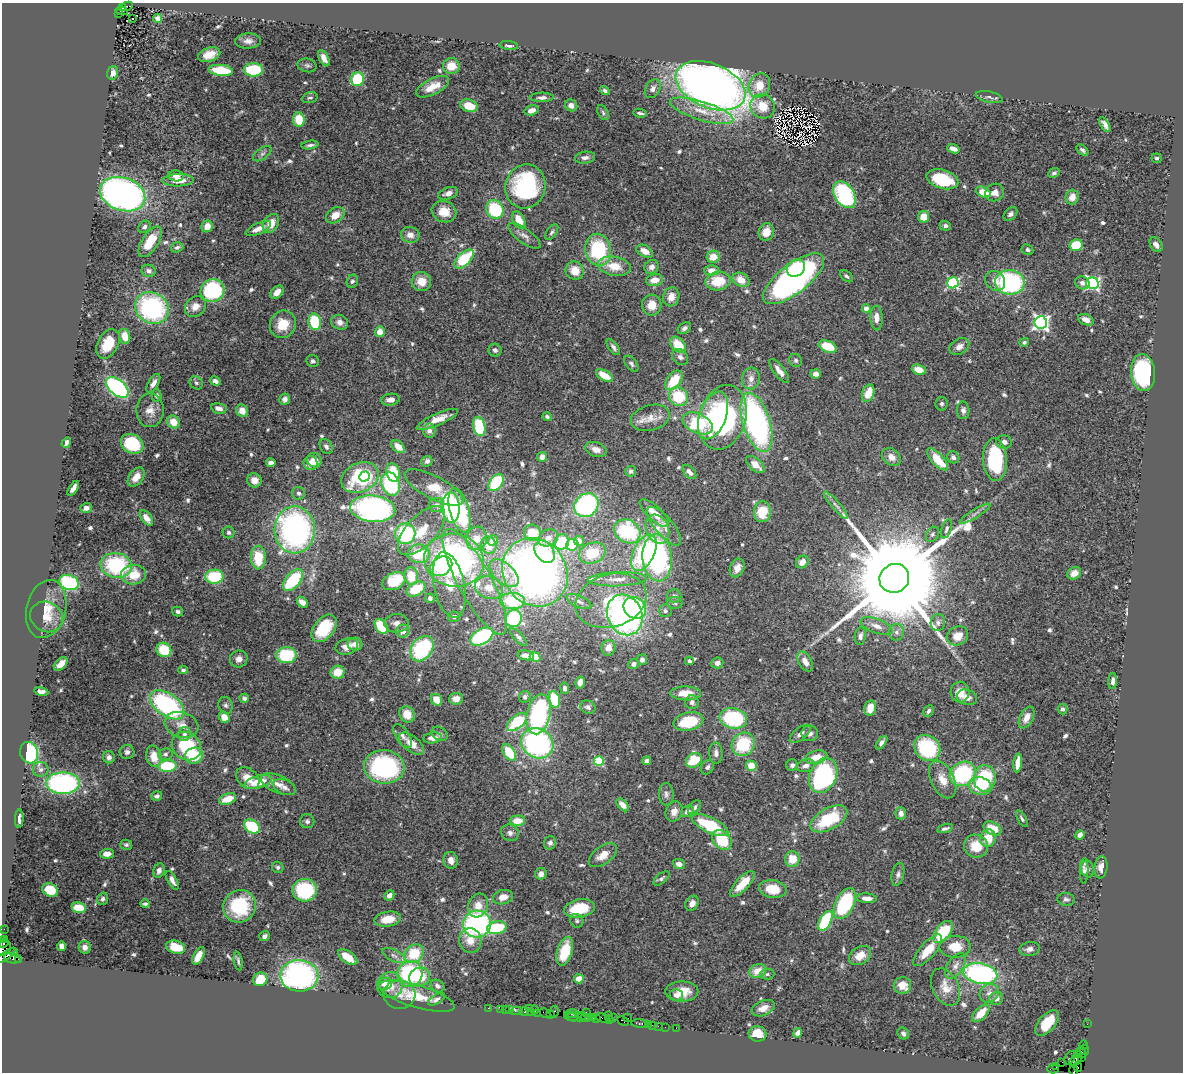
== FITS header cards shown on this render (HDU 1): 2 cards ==
NAXIS1  =                 1181
NAXIS2  =                 1070

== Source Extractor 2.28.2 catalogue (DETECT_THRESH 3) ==
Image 1181 x 1070 px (HDU 1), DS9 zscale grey, 1 PNG px = 1 image px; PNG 1185 x 1074 px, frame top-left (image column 1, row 1070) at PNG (2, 3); each listed source drawn as its Kron ellipse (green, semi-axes under 4 px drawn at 4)
Background 2.72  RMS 0.049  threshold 0.147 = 3 sigma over >= 5 px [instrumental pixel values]
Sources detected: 642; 3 with non-positive FLUX_AUTO (blend fragments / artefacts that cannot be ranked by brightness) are neither listed nor drawn; of the other 639, the 500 brightest by FLUX_AUTO listed and drawn (139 fainter detections omitted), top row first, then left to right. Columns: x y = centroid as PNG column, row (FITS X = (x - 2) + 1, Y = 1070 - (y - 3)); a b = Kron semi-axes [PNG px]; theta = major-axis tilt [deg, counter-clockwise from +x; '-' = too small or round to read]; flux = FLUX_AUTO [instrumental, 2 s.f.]
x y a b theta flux
127 6 6 4 26 820
123 7 3 2 - 250
121 11 6 3 -13 860
119 14 3 2 - 530
133 18 3 3 - 8.7
158 18 4 4 - 20
248 41 13 7 3 19
509 46 9 4 -6 13
209 55 11 6 18 34
324 58 9 4 -63 21
307 65 9 6 -13 9.1
451 66 8 8 - 53
221 70 12 5 -6 110
253 70 9 6 1 180
113 73 7 5 74 23
358 79 7 6 - 160
759 85 12 10 64 64
710 86 36 22 -22 3500
433 87 18 8 26 55
653 89 10 7 59 14
605 91 5 4 - 7.6
542 97 11 4 1 13
989 97 14 5 -12 11
310 98 8 5 15 7.8
571 105 6 5 - 17
469 106 9 6 -18 73
762 106 12 12 - 61
532 110 7 5 17 24
702 111 33 9 -17 69
603 113 8 5 -64 7.5
640 113 7 2 -11 7.3
299 120 7 6 - 82
1105 125 8 4 -60 14
310 145 9 3 8 10
953 149 6 4 -20 23
1082 150 7 4 -40 8.3
262 154 10 5 36 11
585 158 10 6 8 14
1157 158 5 5 - 8.2
1054 173 6 4 25 8.1
176 176 8 5 -3 16
942 179 16 9 -16 160
178 180 16 6 2 38
525 186 22 20 74 420
983 192 8 5 -21 54
995 192 9 8 - 28
448 193 10 5 19 19
123 194 23 16 -19 1500
844 195 15 9 -59 410
1072 197 7 6 - 33
495 209 9 8 - 200
444 212 12 10 -21 53
1010 214 8 5 46 9.1
335 215 10 7 33 39
924 217 6 5 - 39
519 220 9 6 -62 53
271 223 10 7 58 46
207 226 6 5 - 34
945 226 5 5 - 9.3
144 227 7 5 40 10
258 229 14 5 25 27
552 232 9 5 55 8.1
766 232 9 7 73 36
410 235 9 8 - 25
524 236 19 7 -37 21
150 242 17 8 57 73
1076 245 7 6 - 110
1156 245 8 5 -58 14
177 247 6 5 - 7.8
598 250 16 13 -78 250
1027 250 6 5 - 8.9
645 251 9 5 -30 29
713 257 6 6 - 43
464 259 12 6 44 180
614 266 16 9 -10 68
652 267 7 6 - 19
796 268 9 8 - 130
711 270 7 5 1 24
149 271 7 6 - 13
575 271 9 8 - 53
846 276 7 4 -43 7.8
794 279 37 14 38 1000
654 280 8 6 11 34
741 280 9 6 -28 40
352 281 7 5 67 8
718 281 12 9 10 89
995 281 10 9 - 24
421 282 10 9 - 44
1010 282 15 12 -6 490
953 283 6 5 - 400
1082 283 7 6 - 16
1092 283 6 6 - 680
212 291 12 11 - 330
277 292 7 5 43 30
671 297 9 8 - 32
652 305 10 10 - 44
195 307 11 9 48 27
152 308 17 15 -30 470
866 309 4 4 - 37
877 318 12 6 -88 28
1086 320 8 5 -22 24
315 322 8 6 -78 200
340 322 8 7 - 17
1041 322 6 6 - 1100
283 324 14 12 61 71
684 328 7 5 35 9.6
380 332 5 5 - 35
125 336 7 5 -78 43
1024 342 5 4 - 7.4
108 344 16 10 61 71
678 345 9 6 -47 75
959 346 10 7 30 23
613 347 9 4 -53 11
828 347 9 5 -20 82
495 350 6 6 - 11
680 357 9 7 -44 13
796 360 7 6 - 7.7
313 361 6 6 - 9.3
631 364 9 5 -53 8.9
919 370 7 5 -20 42
779 371 14 5 -52 23
1143 373 18 12 -84 500
816 374 5 4 - 17
604 375 9 5 -29 57
751 378 11 9 82 24
674 380 11 7 51 87
215 381 5 4 - 15
153 383 10 5 60 19
196 383 7 6 - 8.3
117 387 13 7 -40 570
868 393 9 6 71 57
157 395 6 5 - 8.6
678 396 10 9 - 130
285 399 6 5 - 14
390 400 9 6 8 21
942 404 7 6 - 8
219 408 8 5 -13 22
150 410 17 13 90 39
963 410 9 6 -89 13
242 411 6 5 - 36
713 415 25 13 70 190
547 417 4 4 - 8.5
722 417 33 23 73 540
650 418 20 12 15 42
437 419 22 6 24 47
173 422 7 6 - 47
756 422 31 13 -72 840
697 423 16 9 -25 260
479 426 10 6 -79 180
429 431 7 6 - 14
1004 442 8 6 -2 15
66 443 5 4 - 13
132 444 12 9 -29 180
326 446 8 5 -59 9.6
398 447 7 5 -42 39
596 449 11 7 -17 24
542 457 5 4 - 25
891 457 10 8 -39 26
953 457 6 5 - 11
937 459 14 6 -47 88
314 460 7 7 - 34
995 460 21 12 -87 270
427 461 5 5 - 10
271 463 4 4 - 17
311 463 7 7 - 32
755 465 11 6 -41 36
631 471 5 5 - 9.6
689 472 8 5 -47 14
393 473 9 6 -74 110
365 476 5 4 - 68
136 477 11 7 53 39
360 477 19 14 27 290
254 480 7 7 - 30
496 482 10 6 53 140
391 484 12 9 -71 290
434 487 32 11 -28 75
73 488 8 4 57 18
299 493 6 6 - 8.6
437 505 7 7 - 15
586 505 13 11 43 430
836 505 17 4 -49 14
451 507 15 9 -88 450
86 508 6 5 - 19
373 509 22 13 -5 1000
459 510 23 9 -75 310
762 512 10 8 86 100
654 513 19 7 -43 50
975 514 18 3 32 14
146 518 8 5 -53 33
664 526 24 9 -50 34
657 529 15 11 -67 42
946 529 10 5 72 11
295 530 23 20 -88 960
421 531 30 14 47 96
627 531 14 11 -32 310
229 532 6 6 - 8.6
532 533 8 8 - 70
405 534 10 10 - 290
932 534 8 6 57 8.1
476 538 12 10 73 38
548 538 10 8 27 21
493 540 5 5 - 17
579 541 5 5 - 26
562 542 7 7 - 130
489 545 9 7 -66 42
572 545 6 6 - 110
545 552 12 9 -53 73
592 553 14 10 20 120
644 553 19 10 64 360
419 554 11 9 -7 150
258 558 12 7 -89 98
657 558 23 14 -85 600
454 560 30 26 -12 1000
802 562 7 5 46 28
116 565 16 12 -11 300
441 566 12 9 34 150
737 568 10 7 66 25
535 572 35 31 -56 1800
504 573 18 9 -42 41
1074 573 7 5 32 25
134 575 12 10 2 76
411 576 9 7 -82 85
214 577 9 7 3 170
894 578 15 14 - 130000
617 579 29 7 2 45
293 580 13 7 49 190
394 581 12 8 26 130
69 582 10 7 -19 320
475 582 59 17 -61 140
449 585 33 15 -78 77
489 588 14 11 -20 38
416 589 10 6 27 110
674 596 7 6 - 8.8
430 598 5 4 - 9.7
512 601 12 8 1 170
579 601 13 5 -24 15
611 601 36 26 17 240
302 602 6 4 -43 21
675 603 7 6 - 8.4
635 608 12 10 -42 310
46 609 29 19 77 81
665 611 6 6 - 8.8
177 612 5 5 - 8.7
625 615 21 17 -67 860
47 617 17 15 -29 49
454 617 6 5 - 8.1
514 618 9 8 - 230
396 623 12 9 3 21
938 623 8 7 - 14
381 626 8 5 -55 130
877 626 17 7 -20 29
324 628 16 10 51 130
403 631 7 6 - 25
896 632 8 7 - 13
482 636 12 7 29 350
860 636 9 5 81 12
957 636 11 9 26 48
518 637 11 4 -47 9.1
355 644 7 6 - 23
347 647 11 7 17 25
608 648 8 7 - 24
422 649 14 10 53 290
164 650 7 7 - 120
286 655 10 8 0 160
526 655 8 4 -10 27
535 657 5 4 - 80
239 659 9 8 - 22
642 660 5 5 - 11
689 661 4 4 - 13
805 662 11 6 -61 27
717 663 6 5 - 14
61 664 8 5 42 30
634 664 5 5 - 12
183 670 4 4 - 8.3
338 672 7 6 - 53
1113 681 8 4 87 15
580 682 6 4 75 15
565 688 6 4 -82 12
41 692 7 4 -10 18
960 692 10 9 - 47
686 693 15 7 -1 60
525 697 6 5 - 9.6
967 697 10 7 -17 24
244 698 5 4 - 10
456 699 7 6 - 23
554 699 8 5 -73 150
436 700 6 5 - 51
692 702 7 7 - 13
167 705 19 11 -35 480
226 705 8 7 - 9.1
588 707 8 6 -23 12
870 708 8 5 77 39
1062 709 5 5 - 8
928 711 6 4 63 8.8
407 714 8 7 - 52
539 714 20 11 78 470
224 717 6 5 - 37
1027 717 11 6 64 30
733 718 14 10 -11 260
688 721 15 9 13 120
517 722 11 6 40 190
181 725 17 12 -18 44
810 733 8 7 - 15
184 734 7 6 - 12
440 734 9 6 -33 10
800 734 12 6 38 18
403 736 13 6 -56 14
433 738 9 5 7 27
537 743 16 14 -34 640
881 743 8 4 53 13
411 744 15 7 -39 42
743 744 12 11 - 170
186 746 15 13 -40 210
927 748 14 12 -47 250
127 752 7 7 - 11
509 752 9 5 -55 110
29 753 11 9 -73 310
716 753 10 6 -86 14
165 754 7 5 4 9.2
154 756 11 8 -79 52
194 756 9 8 - 99
109 757 6 5 - 12
816 757 11 6 13 54
694 760 8 7 - 120
599 761 5 5 - 220
647 761 4 4 - 14
1018 763 9 4 83 43
792 765 6 6 - 10
806 765 9 6 15 17
167 766 9 6 2 160
751 766 6 5 - 73
384 767 20 16 -5 440
707 767 8 6 54 8.8
41 769 7 7 - 11
963 774 13 11 34 290
823 776 18 13 65 580
248 778 13 9 -40 50
985 778 13 11 89 230
943 780 20 11 -63 48
258 782 14 6 17 80
63 783 17 11 1 580
278 784 19 8 -24 29
980 786 11 9 -14 96
284 787 12 7 -23 15
666 794 11 7 -87 12
157 796 5 4 - 9.7
228 799 9 5 19 55
623 805 8 4 -45 25
695 807 8 5 51 8.2
687 811 7 5 35 20
674 812 10 8 69 25
901 813 6 5 - 19
19 819 9 3 89 11
829 819 20 10 29 200
1022 819 9 4 -61 7.3
307 821 7 7 - 9.4
517 821 7 5 2 50
710 825 20 7 -26 200
252 827 9 6 -32 170
945 828 8 3 16 8.3
993 829 9 6 -27 58
510 833 9 8 - 13
1080 835 5 4 - 17
988 838 9 7 72 61
722 840 11 8 -47 150
550 843 7 6 - 12
126 845 6 5 - 7.9
976 846 12 11 - 69
107 854 7 5 3 26
603 855 16 9 36 42
792 859 7 7 - 56
451 860 8 7 - 24
679 864 6 5 - 18
278 867 6 5 - 7.7
1101 867 11 6 83 24
1087 869 8 6 -69 11
159 871 7 5 69 14
1084 871 13 4 89 12
541 874 6 5 - 16
898 874 11 6 78 12
661 878 9 5 39 8.5
172 880 10 4 -60 19
742 884 16 6 46 67
773 889 14 9 -7 72
50 890 8 6 -24 100
305 890 12 11 - 240
389 895 5 4 - 20
503 897 10 7 14 33
867 898 10 5 -3 24
103 899 6 5 - 9.4
1066 899 9 6 -6 10
692 903 8 6 59 21
145 904 5 4 - 8.1
845 904 16 9 64 290
478 905 12 9 65 39
239 906 17 15 50 230
79 908 7 5 -11 84
579 909 15 9 10 140
388 919 13 7 9 53
577 921 7 6 - 7.8
825 921 11 5 62 250
477 924 14 13 - 610
497 928 10 6 11 140
4 929 2 2 - 46
943 932 13 7 53 150
264 936 5 5 - 11
3 939 3 2 - 110
470 941 12 11 - 44
4 943 5 3 - 250
62 946 4 4 - 20
85 947 6 6 - 16
176 947 10 6 -17 92
955 947 15 11 1 60
3 948 8 7 - 890
1029 949 10 7 10 15
928 950 20 7 49 65
14 951 2 2 - 740
565 951 15 7 73 130
414 954 10 8 43 130
394 955 12 5 -27 14
6 956 11 3 35 700
198 956 10 5 63 39
860 956 12 8 31 45
348 957 11 5 -36 59
12 958 8 5 -11 260
19 959 3 2 - 780
238 961 9 4 -81 7.6
956 966 14 8 56 22
758 971 8 7 - 47
410 974 13 12 - 340
767 974 7 5 2 7.5
980 974 17 10 -10 590
299 976 19 16 -2 830
420 977 11 9 25 74
260 979 7 6 - 78
579 979 5 4 - 38
385 984 7 6 - 19
390 985 13 13 - 52
437 986 7 5 -34 11
902 986 9 8 - 34
945 987 20 13 -65 41
682 991 16 10 0 59
989 993 10 8 40 18
399 995 16 14 -4 34
676 995 7 6 - 14
417 996 39 11 -17 100
996 998 7 6 - 21
436 999 9 4 29 10
488 1008 2 2 - 29
529 1008 2 2 - 120
763 1008 12 7 22 30
500 1009 2 2 - 75
506 1010 3 2 - 110
510 1010 3 3 - 430
534 1010 4 3 - 320
517 1011 6 3 -3 76
524 1012 4 3 - 410
530 1012 3 2 - 160
554 1012 6 3 82 420
586 1012 2 2 - 140
537 1013 3 2 - 230
545 1013 6 3 -32 370
981 1013 11 5 44 51
551 1014 3 2 - 170
572 1014 7 3 -3 760
583 1015 3 2 - 530
608 1015 3 2 - 140
571 1017 7 3 -24 700
577 1017 13 3 -2 120
613 1017 3 2 - 65
586 1018 6 2 4 650
593 1018 4 3 - 500
603 1018 7 4 -21 730
628 1018 2 2 - 69
597 1019 3 3 - 190
609 1020 4 3 - 250
623 1021 6 3 -29 200
640 1023 8 3 -4 370
1047 1023 15 8 50 83
1087 1024 2 2 - 53
648 1025 3 2 - 190
652 1025 2 2 - 140
658 1026 2 2 - 72
665 1027 2 2 - 100
676 1028 2 2 - 64
798 1033 5 4 - 18
903 1033 6 5 - 8.1
757 1034 9 7 -9 60
1083 1045 4 2 - 260
1085 1050 5 3 - 280
1082 1052 6 3 -67 540
1077 1054 4 3 - 300
1081 1057 3 2 - 140
1070 1058 7 4 58 750
1076 1060 7 4 38 740
1062 1062 2 2 - 75
1056 1067 3 2 - 55
1078 1067 5 3 - 48
1053 1069 6 2 0 140
1073 1070 5 3 - 140
At the frame edge (FLAGS 8, measured only in part): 4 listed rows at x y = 3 939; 3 948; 6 956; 1073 1070
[139 fainter detections neither listed nor drawn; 3 non-positive-flux detections neither listed nor drawn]